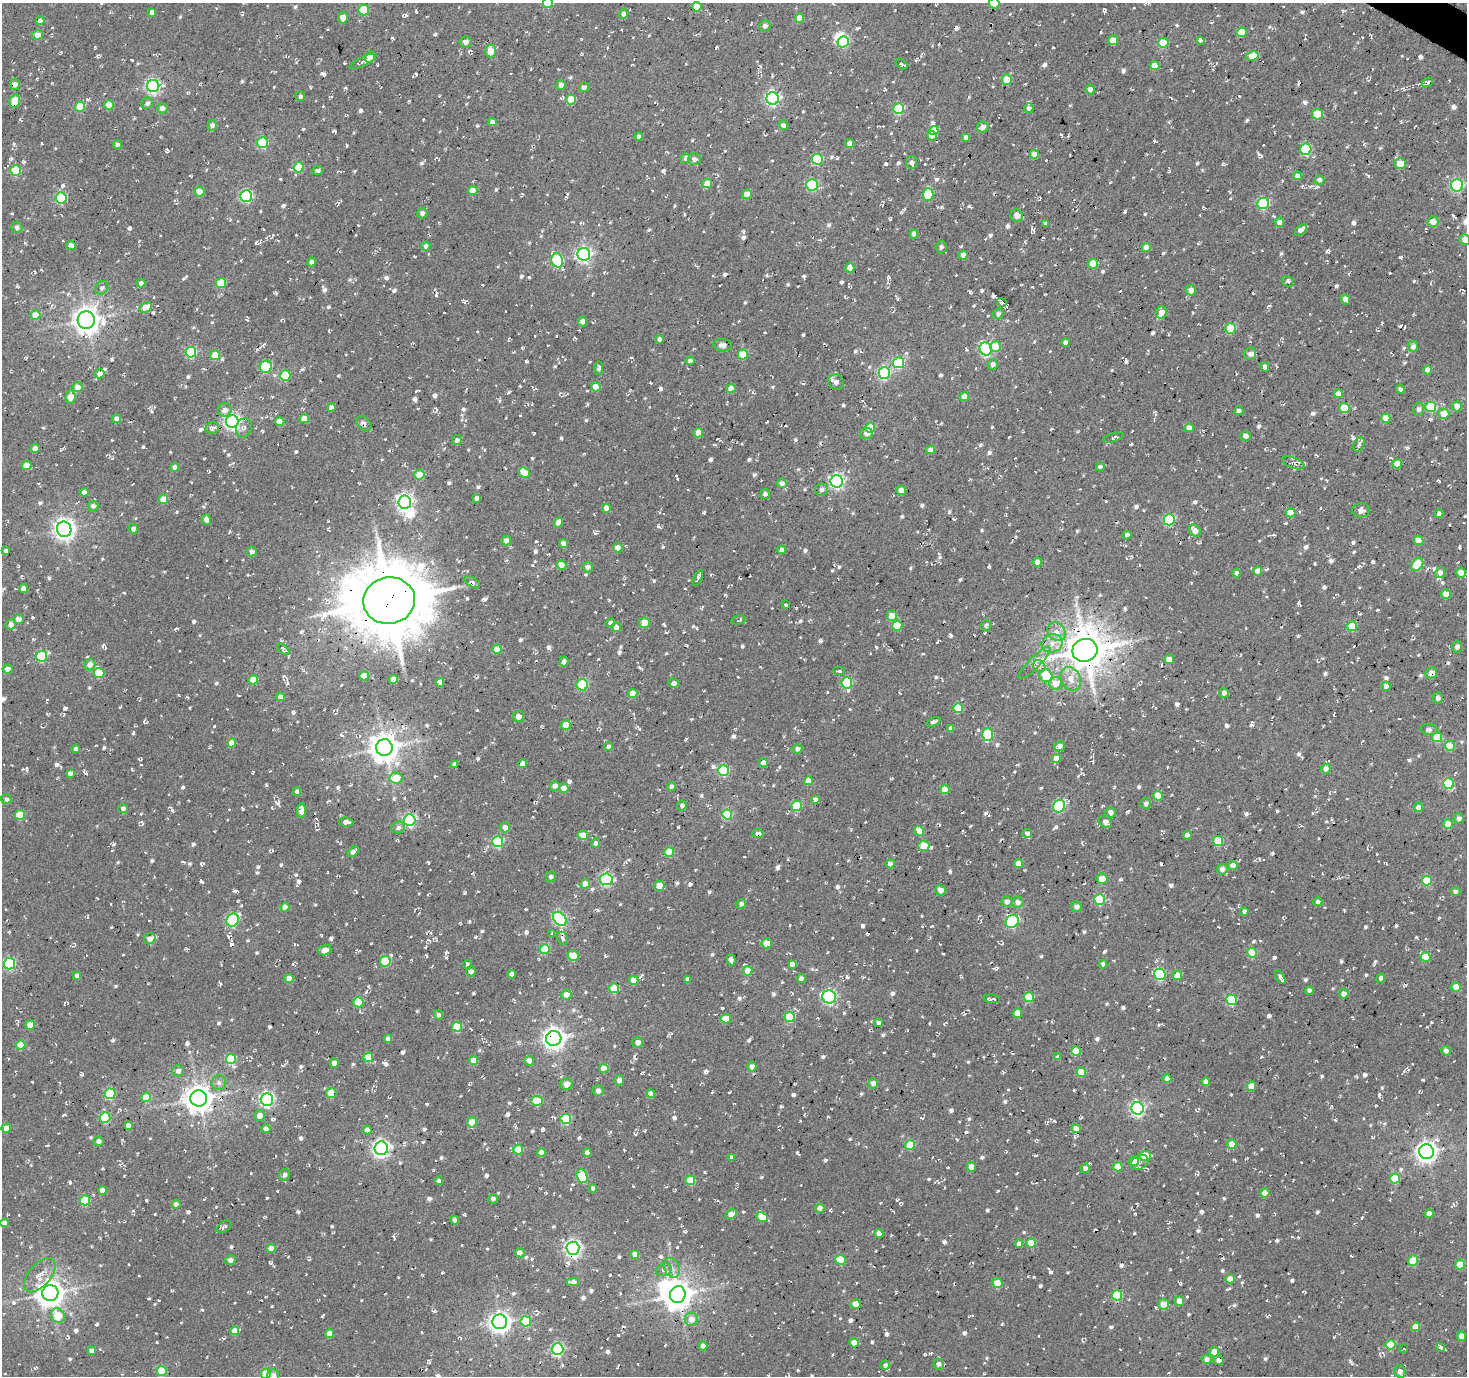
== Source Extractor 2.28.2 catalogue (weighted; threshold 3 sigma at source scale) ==
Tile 10 of 4 x 4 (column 2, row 3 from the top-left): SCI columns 1469-2933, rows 1628-3001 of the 5863 x 5936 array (HDU 1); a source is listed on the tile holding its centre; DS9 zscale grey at full resolution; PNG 1469 x 1378 px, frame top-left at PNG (2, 3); each listed source drawn as its Kron ellipse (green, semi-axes under 4 px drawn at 4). Shown black and unused: <1% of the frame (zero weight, under 2 of 3 exposures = <1% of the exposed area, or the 3 px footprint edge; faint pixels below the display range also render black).
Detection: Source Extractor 2.28.2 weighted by HDU 2 'WHT'; one run over the whole footprint, this tile lists its part. Background -0.0241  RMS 0.0085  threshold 0.0381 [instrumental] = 3 sigma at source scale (4.5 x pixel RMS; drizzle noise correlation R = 1.50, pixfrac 1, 0.0396/0.0396 arcsec/px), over >= 5 px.
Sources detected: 1672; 3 inside a brighter object's white glare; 83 cosmic-ray / hot-pixel residue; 1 long thin detection or spike segment (spike, bleed or trail) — neither listed nor drawn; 12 inside a brighter listed object's ellipse — not listed separately; of the other 1573, all 500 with FLUX_AUTO >= 2.61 (the completeness limit of this list) listed and drawn (1073 fainter detections not listed), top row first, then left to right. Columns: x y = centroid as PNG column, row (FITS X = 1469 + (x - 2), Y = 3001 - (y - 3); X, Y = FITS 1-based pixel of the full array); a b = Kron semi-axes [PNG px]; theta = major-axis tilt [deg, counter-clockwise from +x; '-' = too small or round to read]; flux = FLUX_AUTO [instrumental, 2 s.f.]
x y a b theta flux
548 3 5 5 - 31
994 3 5 5 - 20
697 7 5 4 - 16
364 10 5 5 - 29
152 12 4 4 - 4.9
624 14 5 4 - 3.6
343 17 6 5 - 7.8
799 18 4 4 - 12
40 21 4 4 - 4.6
765 26 6 5 - 3
1241 32 5 4 - 20
38 35 5 4 - 9.6
1113 40 5 5 - 12
1200 40 4 3 - 5.3
466 42 6 5 - 3.5
843 42 6 5 - 66
1163 43 5 5 - 29
490 51 6 5 - 17
1252 56 6 4 9 19
370 57 6 4 59 12
363 61 15 4 25 3.6
902 64 6 4 -37 2.8
1155 66 4 4 - 11
1007 80 5 5 - 15
1428 82 6 4 34 3.4
15 84 6 4 83 5
561 85 5 4 - 5.3
153 86 6 6 - 200
584 87 5 4 - 3.4
1090 89 5 4 - 4.4
300 96 5 5 - 3.1
773 98 6 6 - 160
571 100 5 5 - 25
15 101 7 5 75 20
147 103 6 5 - 2.7
109 105 5 5 - 15
80 107 5 5 - 32
162 108 5 5 - 5.2
1029 108 5 4 - 3.5
899 109 5 5 - 56
1317 114 5 5 - 18
492 122 4 4 - 4.3
212 125 5 4 - 3.6
784 125 5 4 - 3.7
983 127 6 5 - 5.4
934 131 4 4 - 12
932 136 5 4 - 11
639 137 4 4 - 2.9
966 137 4 4 - 3.5
263 143 5 5 - 48
849 143 4 4 - 4.2
117 144 5 4 - 3.4
1306 149 6 5 - 58
1034 154 4 4 - 8.6
685 158 5 4 - 5.5
694 159 6 6 - 3.6
817 159 5 5 - 43
912 162 6 5 - 4.9
1400 164 5 5 - 16
299 167 5 5 - 27
16 170 5 5 - 51
318 171 5 4 - 3.3
1298 176 4 4 - 5.4
1319 180 5 5 - 3.3
707 183 5 5 - 12
812 185 6 5 - 61
1457 185 6 6 - 100
473 191 5 4 - 14
199 192 5 5 - 12
747 194 5 4 - 9.3
928 195 6 5 - 46
246 196 6 6 - 110
61 198 5 5 - 73
1263 204 6 5 - 67
422 213 5 5 - 3.7
1017 216 6 6 - 7.2
1279 222 5 5 - 5.5
1433 222 5 5 - 11
1046 224 4 3 - 2.7
17 227 6 5 - 2.9
1301 230 7 4 44 6.1
914 234 4 4 - 4.4
1465 240 5 5 - 5.2
71 245 5 4 - 5.4
426 246 4 4 - 3.2
941 247 6 6 - 2.8
1146 247 4 4 - 7
584 254 6 6 - 230
963 255 4 4 - 7.2
557 260 7 5 -70 64
311 262 4 4 - 3.2
1093 264 5 5 - 19
850 268 5 4 - 6.1
1288 281 6 5 - 2.9
141 283 4 4 - 2.9
221 283 5 5 - 32
102 288 7 6 - 2.6
1191 290 5 5 - 5.6
1345 299 5 4 - 5.7
1002 302 5 4 - 2.7
146 308 6 5 - 15
1161 312 6 5 - 6.6
998 314 5 5 - 2.7
35 315 5 5 - 13
86 320 8 8 - 950
582 321 5 4 - 4.8
1230 328 5 5 - 29
659 339 4 4 - 3.3
1065 342 4 4 - 4.1
722 345 9 6 -5 4.3
996 347 5 5 - 20
1413 347 5 5 - 4
986 349 7 6 - 130
191 352 5 5 - 66
743 354 5 5 - 23
1250 354 6 5 - 4.1
215 355 5 5 - 18
690 361 4 4 - 3.5
899 363 5 5 - 56
993 364 5 5 - 3.3
266 367 6 6 - 35
1265 367 4 4 - 4.2
599 368 6 4 86 2.8
1428 370 4 4 - 7.4
884 373 6 5 - 110
100 374 5 4 - 5.4
285 376 5 5 - 44
836 382 8 7 - 4.5
78 387 5 5 - 9.5
596 387 4 4 - 12
731 388 4 4 - 9.8
1400 389 4 4 - 2.8
1338 394 4 4 - 7.9
964 396 5 4 - 5.8
71 397 7 5 85 12
1457 406 5 5 - 7.7
331 407 4 4 - 4.5
1431 407 5 5 - 40
1344 408 5 5 - 25
1419 409 6 5 - 2.7
225 410 7 7 - 6
1239 411 5 4 - 2.9
1444 414 5 5 - 13
304 418 5 4 - 13
1386 418 4 4 - 13
117 419 4 4 - 6.8
232 421 6 6 - 260
280 421 5 4 - 12
364 423 9 6 -41 4
870 427 5 5 - 24
212 428 7 6 - 3.8
244 428 10 7 73 3.9
1189 428 5 4 - 6.1
698 433 5 5 - 11
867 434 6 5 - 4.8
1245 436 5 5 - 4.3
1113 438 10 4 15 2.7
457 440 5 5 - 3
1359 445 7 5 67 3.2
35 448 4 4 - 8.8
930 450 4 4 - 6.1
1293 463 11 5 -21 3.3
1397 464 5 4 - 11
26 466 5 4 - 15
175 467 4 4 - 4.2
1100 467 4 4 - 6.1
524 473 6 4 -45 16
419 475 5 5 - 11
837 481 6 6 - 190
782 483 5 5 - 3.6
822 490 6 6 - 2.9
901 490 5 4 - 8.7
84 492 4 4 - 4
765 494 5 5 - 3.2
477 498 4 4 - 2.9
163 499 5 4 - 18
405 502 6 6 - 300
93 506 5 5 - 3.4
606 508 4 4 - 6.3
1361 510 9 7 5 4.4
1290 513 5 4 - 16
1439 514 4 4 - 3.1
206 520 5 4 - 5.4
1169 520 5 5 - 64
558 522 5 4 - 7.2
64 529 8 7 - 520
133 529 5 4 - 4
1195 530 7 5 -45 8
1127 535 4 4 - 3.4
506 540 5 4 - 4.8
1418 541 5 4 - 13
563 544 4 4 - 5.9
618 548 5 4 - 5.3
782 550 4 4 - 5.2
6 551 4 4 - 3.5
252 551 5 5 - 4.2
1038 562 4 4 - 8.8
1417 564 7 5 53 31
562 565 5 4 - 13
588 567 5 5 - 3.2
1258 571 4 4 - 7.7
1236 573 4 4 - 3.3
1440 573 5 5 - 4.6
1461 573 5 5 - 9.6
698 578 8 3 64 4
472 582 9 4 -33 2.7
23 588 4 4 - 5.7
1446 594 5 4 - 8.6
389 601 26 23 9 6900
786 605 3 3 - 3.7
892 616 5 5 - 12
18 619 5 4 - 7.1
738 620 7 4 10 2.6
610 623 4 4 - 3.4
644 623 5 5 - 9.4
11 625 5 5 - 5.2
897 625 5 5 - 24
986 625 5 4 - 3
1352 626 5 5 - 24
616 627 5 5 - 5.2
1057 632 10 8 -47 6.9
1052 643 10 9 - 7.3
1457 647 5 5 - 3.6
283 649 7 4 -36 2.9
497 649 4 4 - 12
1085 650 12 11 - 2800
42 656 6 5 - 60
1169 659 5 4 - 8
564 661 5 4 - 3.2
1035 663 22 6 45 5.9
90 665 6 5 - 5.7
1039 666 6 5 - 2.8
7 669 5 4 - 5.6
839 671 5 3 - 2.6
99 673 5 5 - 31
1431 673 6 5 - 9.4
364 676 4 4 - 13
1046 676 7 6 - 34
393 679 4 4 - 13
1071 679 12 9 -66 9.4
253 680 5 4 - 16
440 682 4 4 - 6.4
674 683 5 5 - 3.4
847 683 6 5 - 53
1056 683 6 6 - 10
582 685 5 5 - 46
1386 686 4 4 - 3.5
633 693 5 4 - 12
1224 693 5 5 - 3
280 697 4 4 - 5.6
1438 698 5 5 - 3.5
958 708 5 5 - 25
518 716 5 5 - 6.3
934 722 7 4 22 2.7
566 725 5 5 - 13
951 729 4 4 - 4.2
1429 729 8 5 -9 3.5
988 734 6 5 - 47
1437 737 5 5 - 26
232 743 4 4 - 13
1059 746 6 5 - 4.3
1450 746 5 5 - 23
608 747 4 4 - 3.2
384 748 8 8 - 1200
76 749 4 4 - 3.2
797 749 5 4 - 3.8
1056 758 5 4 - 7.1
764 763 4 4 - 7.2
454 764 4 4 - 3.2
523 764 4 4 - 6.7
1326 769 5 5 - 4.9
724 770 5 5 - 64
70 773 4 4 - 3.7
396 778 6 5 - 15
808 781 4 4 - 9.1
1448 783 5 5 - 49
555 786 5 4 - 5.7
671 787 4 4 - 3.6
564 788 5 4 - 6.8
945 790 4 4 - 13
297 792 4 4 - 2.8
1158 796 5 5 - 17
6 799 5 5 - 2.7
815 800 4 4 - 5.2
1146 804 5 5 - 2.6
682 806 5 4 - 2.7
797 806 5 5 - 42
1059 806 6 6 - 68
1418 807 5 4 - 4.5
123 809 5 4 - 2.8
301 811 7 4 85 5.9
1111 812 5 5 - 4.4
727 814 5 5 - 51
20 815 5 5 - 21
1459 818 5 5 - 3.3
410 820 6 6 - 120
346 822 7 4 -7 4.9
1105 822 7 5 -33 5.1
1448 824 5 5 - 16
398 827 7 6 - 3
505 828 5 5 - 6.3
919 831 5 4 - 11
758 833 5 4 - 5.3
1027 833 5 4 - 3.1
583 835 5 4 - 12
1187 835 4 4 - 4.1
1218 841 5 5 - 30
498 842 5 5 - 71
595 843 5 4 - 2.7
924 846 5 5 - 24
353 852 6 4 38 5.2
669 852 5 4 - 22
890 864 4 4 - 5.2
1018 864 4 4 - 8
1233 865 4 4 - 7.6
1222 869 5 5 - 4.3
551 877 5 5 - 2.7
606 879 6 6 - 110
1102 879 5 5 - 9.5
1427 881 5 5 - 28
585 884 5 4 - 9.5
659 886 5 5 - 11
941 890 5 5 - 6.6
1455 891 5 4 - 2.8
1099 900 5 5 - 44
1007 902 5 5 - 4.8
1018 902 6 5 - 5.1
1318 902 4 4 - 3.2
741 904 5 4 - 2.6
285 907 4 4 - 7
1076 907 6 5 - 3.8
1244 911 4 4 - 3.2
560 919 8 6 -46 110
233 920 7 6 - 90
1012 921 7 6 - 91
552 933 4 3 - 2.8
562 938 7 5 -64 3
150 939 6 5 - 5.5
767 943 5 5 - 12
545 949 5 5 - 31
325 950 6 5 - 8.4
1252 953 5 5 - 27
573 956 5 5 - 26
1425 957 5 5 - 17
731 960 6 4 -75 5.6
385 961 5 5 - 30
9 964 5 5 - 93
792 964 4 4 - 3.5
1103 964 4 4 - 3.2
467 965 4 3 - 2.7
471 971 5 5 - 3
748 971 5 4 - 14
512 974 4 4 - 4.4
1160 974 6 5 - 78
1177 975 5 4 - 12
77 976 4 4 - 3.3
1280 977 7 3 -60 3
289 978 4 4 - 8.9
1381 978 4 4 - 3.2
688 979 4 4 - 4.1
801 979 4 4 - 4.8
634 980 4 4 - 10
1456 987 5 4 - 7.6
614 988 5 5 - 29
1309 990 4 4 - 3.8
1344 994 5 4 - 6
566 995 5 5 - 7.5
829 997 7 6 - 130
1029 997 5 5 - 30
992 999 8 2 -5 3.2
1231 1000 5 5 - 50
358 1002 5 5 - 29
1017 1013 5 4 - 13
438 1015 5 4 - 2.8
790 1017 5 5 - 37
726 1019 5 4 - 15
879 1023 4 4 - 3.6
30 1025 5 4 - 12
457 1027 5 5 - 34
554 1038 7 7 - 560
388 1039 4 4 - 3.9
638 1042 5 5 - 4.8
20 1045 5 4 - 15
1076 1051 5 5 - 15
1446 1051 5 4 - 4.2
368 1057 5 5 - 15
1058 1057 4 4 - 3.1
231 1059 5 5 - 39
474 1061 4 4 - 11
529 1061 5 4 - 4.3
334 1063 5 4 - 5.9
752 1067 5 4 - 4.8
604 1068 4 4 - 11
178 1071 6 5 - 4.2
1081 1072 5 4 - 16
1167 1078 4 4 - 3.8
619 1080 5 5 - 3.8
1206 1082 4 4 - 5.7
219 1083 7 7 - 3.3
873 1083 5 5 - 4.8
567 1084 6 6 - 6.4
1252 1086 5 4 - 13
598 1091 5 5 - 4
331 1093 5 5 - 23
110 1094 5 5 - 54
651 1094 4 4 - 7.2
146 1097 5 4 - 16
199 1098 8 8 - 1100
267 1099 6 6 - 190
537 1101 5 5 - 25
1138 1108 6 6 - 190
260 1116 5 5 - 7
105 1117 5 5 - 50
566 1119 5 5 - 40
472 1122 5 5 - 17
128 1125 4 4 - 3.9
6 1128 5 4 - 7.1
1076 1128 4 4 - 8.3
266 1129 4 4 - 6.3
367 1130 4 4 - 4.2
98 1141 5 4 - 4.4
1232 1144 5 5 - 9.4
910 1145 5 5 - 21
381 1148 7 6 - 330
518 1150 5 5 - 23
541 1152 4 4 - 4.9
1426 1152 7 7 - 460
587 1153 4 4 - 4.5
1145 1156 6 5 - 23
731 1158 4 3 - 2.8
1134 1161 5 5 - 8.6
1139 1162 9 7 29 3.2
971 1167 5 4 - 7.8
1118 1167 5 4 - 13
1085 1168 5 4 - 3.7
284 1175 6 5 - 3.5
582 1176 7 5 -69 37
1395 1179 5 5 - 30
690 1180 5 5 - 26
439 1181 4 4 - 3.7
593 1188 4 4 - 2.7
102 1190 4 4 - 7
1265 1193 4 4 - 6.5
493 1199 5 5 - 3.1
85 1200 5 5 - 44
176 1204 4 4 - 3.1
820 1208 4 4 - 7.5
731 1214 6 4 28 7.6
1429 1214 4 4 - 5.9
762 1217 6 4 -27 14
455 1220 4 4 - 2.9
4 1223 4 4 - 4
224 1227 8 5 33 2.8
879 1233 4 4 - 6.2
1031 1243 5 4 - 20
1019 1244 4 4 - 4
271 1248 5 4 - 6.3
573 1248 7 6 - 280
520 1253 5 4 - 4.8
635 1254 4 4 - 6.7
230 1260 5 5 - 3.5
840 1260 5 5 - 30
1413 1261 5 5 - 19
1460 1264 5 5 - 14
672 1268 10 7 -65 4.8
664 1270 8 6 23 2.7
40 1275 20 11 50 11
1230 1279 4 4 - 9.3
573 1282 6 4 -3 5
997 1283 5 5 - 20
50 1293 8 8 - 1000
678 1295 8 7 - 1200
1117 1295 5 5 - 38
1179 1301 5 5 - 10
856 1304 5 5 - 9.4
1163 1304 5 5 - 12
58 1316 8 6 -54 17
691 1319 7 6 - 7.5
526 1321 5 5 - 27
500 1322 7 7 - 520
1415 1327 4 4 - 7.7
235 1331 4 4 - 10
330 1334 4 4 - 10
1461 1336 4 4 - 9.3
854 1343 4 4 - 10
1391 1345 5 5 - 24
703 1346 4 4 - 5.8
1441 1347 4 4 - 2.9
558 1349 6 5 - 110
1404 1349 3 3 - 19
92 1351 4 4 - 4.3
1214 1352 5 4 - 9.5
1207 1359 5 4 - 4.6
1218 1360 5 5 - 3
939 1364 5 5 - 3.4
885 1365 4 4 - 2.8
162 1371 5 5 - 27
1400 1372 6 5 - 5.4
266 1374 5 5 - 31
273 1375 6 6 - 4.4
Overlapping masked pixels (flux is a lower limit): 13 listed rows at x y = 15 101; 86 320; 884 373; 364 423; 389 601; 1085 650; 758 833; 554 1038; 331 1093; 199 1098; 267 1099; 678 1295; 1218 1360
Isophote crosses this tile's border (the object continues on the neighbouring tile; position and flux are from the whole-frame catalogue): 5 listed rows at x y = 548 3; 994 3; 1465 240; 266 1374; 273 1375